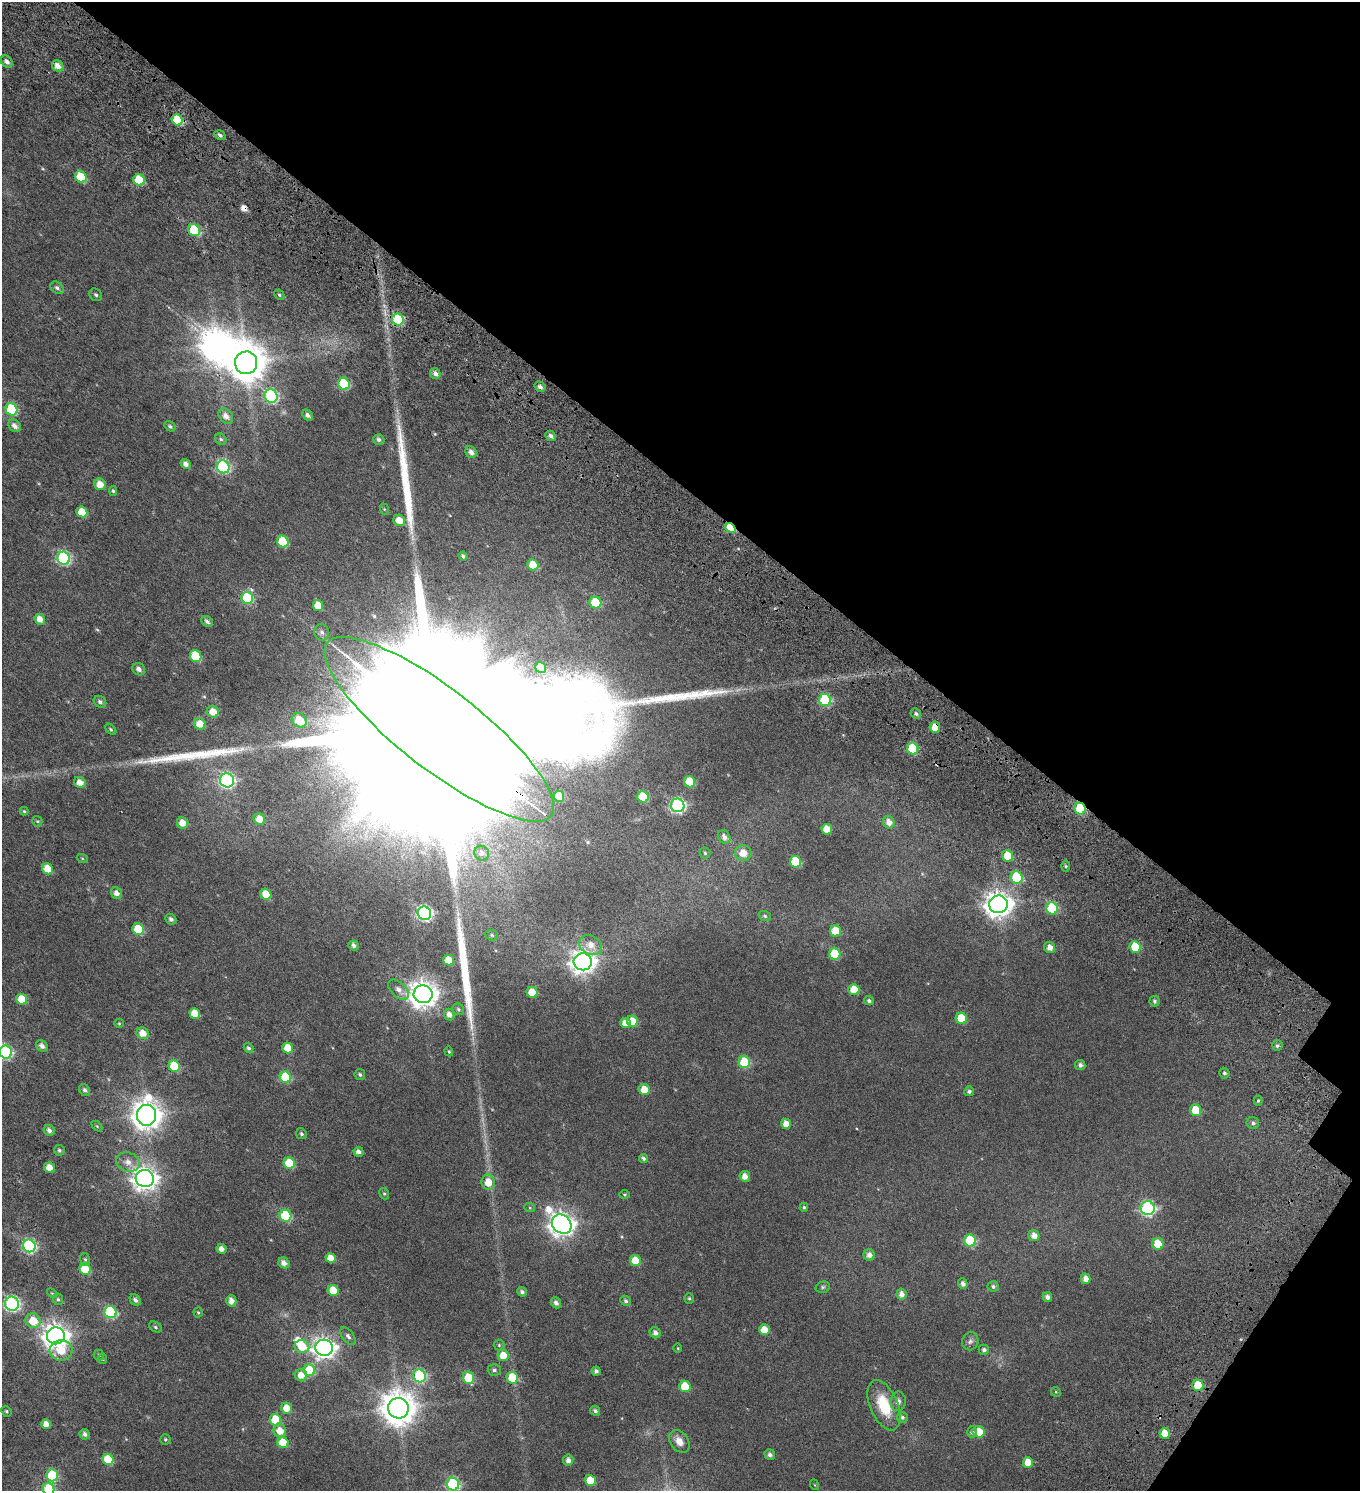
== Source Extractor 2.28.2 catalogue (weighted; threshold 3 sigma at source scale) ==
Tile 8 of 4 x 4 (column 4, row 2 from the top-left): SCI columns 4505-5862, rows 3159-4647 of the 6353 x 6308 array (HDU 1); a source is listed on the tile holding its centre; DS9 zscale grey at full resolution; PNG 1362 x 1493 px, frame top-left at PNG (2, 2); each listed source drawn as its Kron ellipse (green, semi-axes under 4 px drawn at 4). Shown black and unused: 35% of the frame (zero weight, under 4 of 7 exposures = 11% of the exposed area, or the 3 px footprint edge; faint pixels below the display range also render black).
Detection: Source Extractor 2.28.2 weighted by HDU 2 'WHT'; one run over the whole footprint, this tile lists its part. Background 0.0169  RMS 0.0053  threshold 0.0217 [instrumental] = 3 sigma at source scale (4.09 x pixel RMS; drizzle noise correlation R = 1.36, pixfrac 0.8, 0.0396/0.0396 arcsec/px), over >= 5 px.
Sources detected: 237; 2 inside a brighter object's white glare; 1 cosmic-ray / hot-pixel residue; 3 long thin detections or spike segments (spike, bleed or trail) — neither listed nor drawn; the other 231 listed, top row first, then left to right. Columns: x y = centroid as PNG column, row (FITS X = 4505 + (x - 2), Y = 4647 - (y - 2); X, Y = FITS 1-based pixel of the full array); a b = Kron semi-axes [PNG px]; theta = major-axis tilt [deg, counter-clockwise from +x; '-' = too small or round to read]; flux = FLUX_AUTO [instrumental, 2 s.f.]
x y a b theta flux
7 62 7 5 -50 1.9
58 66 6 5 - 3.2
177 120 6 5 - 14
220 135 6 4 -30 1.2
81 177 6 5 - 14
139 180 6 5 - 13
194 230 6 5 - 20
57 288 7 5 -40 1.2
96 295 7 6 - 0.95
279 295 5 4 - 0.67
398 319 6 5 - 25
246 363 11 11 - 1200
435 374 6 5 - 1.7
344 384 6 5 - 28
540 387 6 4 -33 1.5
271 396 7 6 - 57
11 409 6 5 - 30
307 415 6 5 - 1.6
226 416 8 6 -50 2.6
15 426 7 5 -45 2.3
170 426 6 4 -30 0.93
551 436 6 4 -43 1.6
221 439 6 5 - 0.82
379 440 5 5 - 1.2
471 452 6 5 - 2.4
186 464 5 4 - 2.3
223 467 6 6 - 52
100 484 6 5 - 4.9
113 491 5 4 - 0.63
384 509 6 3 -72 0.49
82 512 6 5 - 7.7
399 520 6 5 - 4.8
730 528 6 4 -38 19
283 541 6 5 - 18
463 556 4 3 - 0.98
64 558 6 6 - 60
533 565 6 5 - 11
247 598 6 6 - 35
595 602 6 5 - 15
318 605 6 5 - 6
40 619 6 5 - 3.8
207 621 6 4 -39 1.4
322 632 8 7 - 1.7
196 656 6 5 - 16
541 667 5 5 - 8.5
139 669 7 6 - 2
825 700 6 6 - 37
100 702 7 5 -42 1.2
213 712 6 5 - 4.8
916 714 5 5 - 1
299 720 8 7 - 13
200 724 6 5 - 5.4
935 727 5 5 - 4.9
111 729 7 4 -45 0.69
439 729 142 40 -38 120000
913 748 6 5 - 22
227 780 7 7 - 82
80 782 6 5 - 3.8
690 782 6 5 - 12
559 796 5 5 - 12
643 797 6 5 - 18
678 805 7 6 - 76
1080 809 6 5 - 27
24 811 4 4 - 0.51
259 819 6 5 - 4.8
37 821 5 5 - 0.55
889 822 6 5 - 3.2
183 823 6 5 - 4.4
827 829 5 5 - 6.1
724 837 7 5 -60 2.1
482 853 8 7 - 2
705 853 5 5 - 0.76
743 853 8 8 - 5.4
1008 856 6 5 - 9.7
82 858 5 3 - 0.44
795 862 6 5 - 19
1066 866 5 3 - 0.63
48 869 6 5 - 7.2
1017 877 6 6 - 26
116 893 6 5 - 2.5
266 894 6 5 - 6.5
998 904 9 9 - 450
1052 908 6 6 - 26
424 913 7 6 - 85
765 916 6 4 -18 0.74
171 919 6 5 - 1.3
138 929 6 5 - 13
835 931 6 5 - 10
492 935 6 5 - 0.71
354 945 5 5 - 1.4
591 945 12 9 -29 4.7
1050 947 6 5 - 3
1135 947 6 5 - 14
835 954 6 5 - 16
449 960 5 5 - 6.9
583 962 9 8 - 340
854 989 5 5 - 7.7
399 990 12 7 -43 2.8
532 992 5 5 - 8.3
423 994 9 9 - 510
22 999 5 5 - 7.6
869 1001 5 4 - 0.98
1154 1001 5 5 - 1.1
458 1009 6 5 - 0.77
195 1013 5 5 - 6.1
449 1014 6 5 - 2.6
961 1018 6 5 - 11
633 1021 6 5 - 6.7
119 1023 5 4 - 0.54
625 1023 5 5 - 3.8
143 1033 6 5 - 4.9
42 1046 6 5 - 2.2
1277 1046 5 5 - 0.94
248 1048 5 4 - 1
288 1048 5 5 - 8.1
449 1051 5 4 - 0.51
6 1052 6 6 - 59
744 1062 6 6 - 23
1080 1065 5 5 - 1.5
174 1066 6 5 - 17
1224 1073 5 5 - 0.88
360 1075 5 5 - 0.83
285 1077 6 5 - 20
644 1089 5 5 - 6.6
85 1090 6 5 - 1.2
969 1091 5 4 - 1.1
1258 1101 5 4 - 0.69
1196 1110 6 5 - 11
147 1115 10 9 - 590
1253 1123 6 6 - 1.2
786 1124 5 4 - 4.3
97 1126 6 4 -45 0.54
49 1130 6 5 - 1.6
301 1134 5 5 - 0.98
59 1150 5 5 - 0.95
358 1152 5 4 - 1.7
643 1158 4 4 - 1
128 1162 12 9 -19 3.5
289 1163 6 5 - 12
50 1167 5 5 - 4.8
745 1176 5 5 - 3
145 1178 9 8 - 350
488 1182 7 6 - 6
384 1194 6 4 -67 0.63
625 1195 5 4 - 0.52
804 1207 4 4 - 0.67
530 1208 5 3 - 0.5
1148 1208 7 7 - 79
285 1216 6 6 - 24
562 1224 10 8 -43 360
1034 1235 5 5 - 3.1
970 1241 6 6 - 26
1158 1244 6 5 - 9.4
29 1246 6 6 - 64
221 1249 5 5 - 2.3
869 1255 6 5 - 2.4
331 1258 5 5 - 4.4
85 1259 6 5 - 0.8
635 1261 5 5 - 7.7
284 1263 6 5 - 2.7
85 1269 6 5 - 16
1086 1279 5 5 - 3.1
963 1284 5 4 - 1.6
993 1286 6 5 - 1.2
823 1287 7 5 16 0.91
333 1290 5 5 - 7.4
522 1292 5 4 - 1.3
52 1293 6 3 -44 0.41
901 1294 5 5 - 2.6
1047 1297 5 4 - 1.9
689 1298 5 4 - 0.6
58 1299 6 5 - 0.82
135 1300 6 5 - 1.5
231 1301 5 5 - 3.1
626 1301 5 4 - 0.99
556 1303 6 5 - 1.8
12 1304 7 7 - 83
110 1312 6 6 - 41
198 1313 5 4 - 0.52
33 1321 8 7 - 8.6
155 1327 7 5 -29 0.92
764 1330 5 5 - 5.9
655 1333 6 5 - 1.8
56 1336 9 8 - 400
348 1336 10 5 -53 1.4
970 1341 9 8 - 1.6
499 1345 5 5 - 0.61
302 1346 7 6 - 8.4
324 1348 9 8 - 270
678 1348 4 3 - 0.36
61 1350 11 10 - 7.9
984 1350 5 5 - 1.4
99 1355 5 5 - 0.68
503 1355 6 5 - 5.7
102 1359 5 4 - 0.54
309 1370 6 5 - 19
494 1370 6 6 - 1.1
596 1371 4 4 - 1.2
301 1375 6 6 - 4.2
419 1376 6 6 - 48
468 1378 6 5 - 14
512 1378 6 5 - 15
1198 1385 6 5 - 12
685 1386 6 5 - 12
1056 1392 5 4 - 0.47
898 1401 9 7 84 2
884 1405 27 14 -67 16
287 1408 6 5 - 5.3
398 1408 10 10 - 890
6 1411 5 5 - 0.67
595 1411 5 4 - 1.2
902 1417 5 5 - 0.99
275 1420 6 5 - 12
46 1424 5 5 - 3.4
280 1431 6 6 - 5.4
972 1432 6 5 - 1.3
979 1432 6 6 - 8.7
1165 1433 5 5 - 6.3
85 1434 5 5 - 1.5
165 1439 5 5 - 0.62
679 1441 12 9 -55 4
283 1442 6 5 - 10
770 1455 5 5 - 1.5
108 1459 6 5 - 12
568 1460 5 5 - 2.1
1028 1462 5 5 - 5.7
52 1475 6 6 - 25
590 1480 5 5 - 8.8
453 1484 6 6 - 55
815 1485 5 3 - 0.33
49 1489 6 5 - 26
Overlapping masked pixels (flux is a lower limit): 5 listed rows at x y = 398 319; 730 528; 935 727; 439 729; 1080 809
Isophote crosses this tile's border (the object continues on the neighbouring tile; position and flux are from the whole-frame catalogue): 2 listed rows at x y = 6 1052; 49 1489